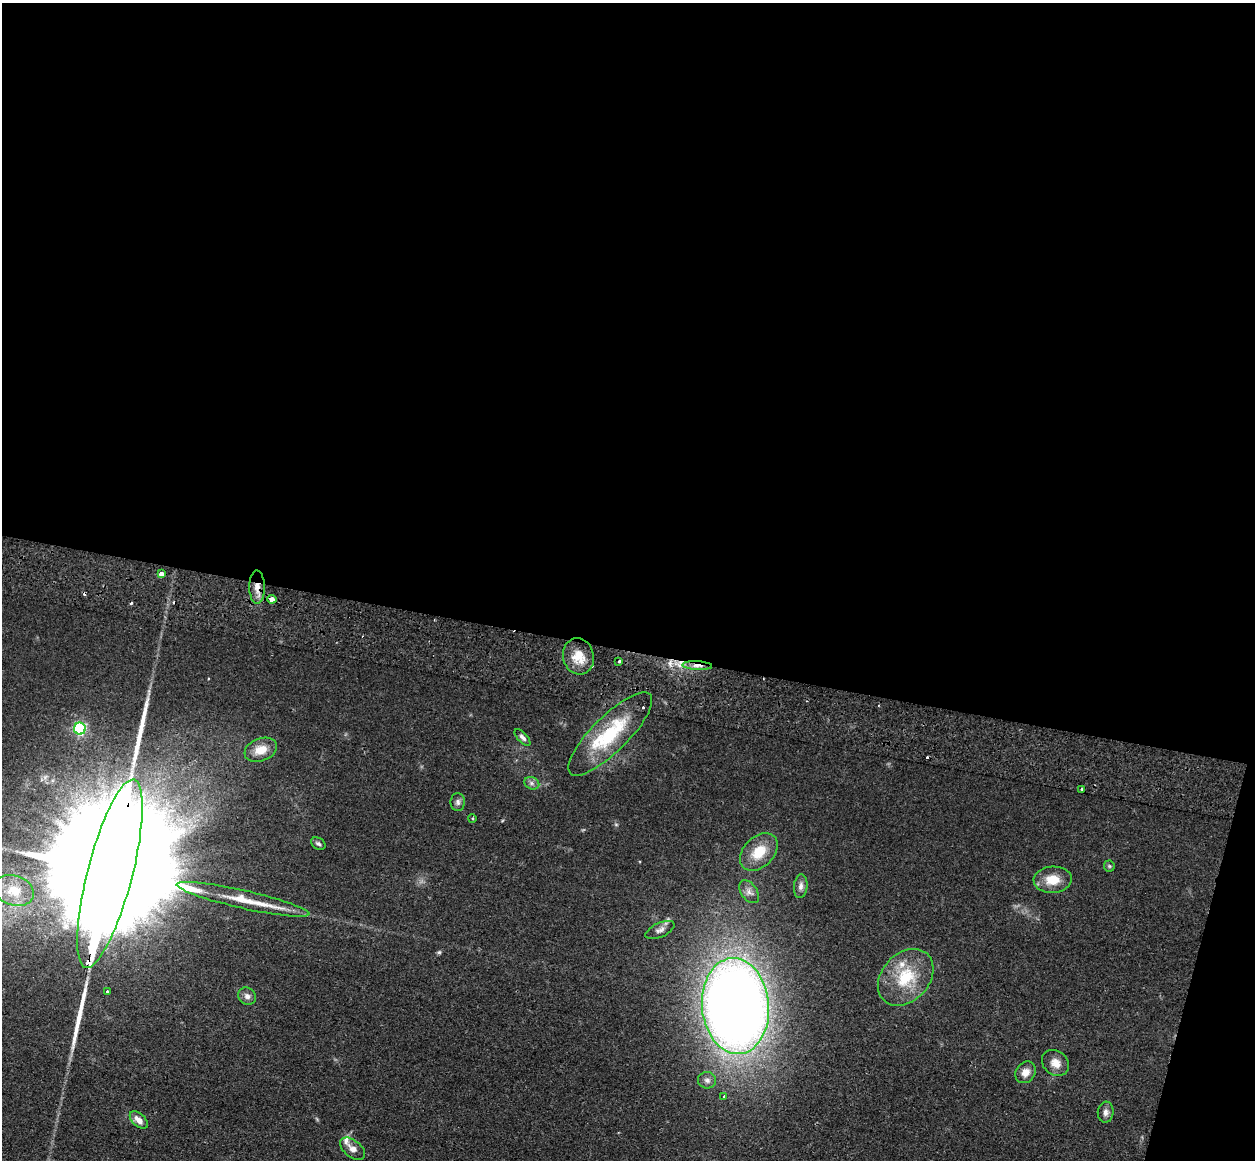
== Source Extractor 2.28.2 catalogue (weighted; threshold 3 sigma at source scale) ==
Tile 4 of 4 x 4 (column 4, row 1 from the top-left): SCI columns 3775-5027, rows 3808-4965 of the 5043 x 5143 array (HDU 1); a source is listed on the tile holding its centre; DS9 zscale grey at full resolution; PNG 1257 x 1162 px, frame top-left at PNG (2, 3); each listed source drawn as its Kron ellipse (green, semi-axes under 4 px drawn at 4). Shown black and unused: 58% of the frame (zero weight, under 2 of 3 exposures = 3% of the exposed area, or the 3 px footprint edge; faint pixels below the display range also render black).
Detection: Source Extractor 2.28.2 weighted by HDU 2 'WHT'; one run over the whole footprint, this tile lists its part. Background 0.0726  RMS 0.0098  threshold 0.044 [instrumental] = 3 sigma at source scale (4.5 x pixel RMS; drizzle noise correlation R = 1.50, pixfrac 1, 0.05/0.05 arcsec/px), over >= 5 px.
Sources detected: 47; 1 too faint to see at this stretch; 1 inside a brighter object's white glare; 5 cosmic-ray / hot-pixel residue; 2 long thin detections or spike segments (spike, bleed or trail) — neither listed nor drawn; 3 inside a brighter listed object's ellipse — not listed separately; the other 35 listed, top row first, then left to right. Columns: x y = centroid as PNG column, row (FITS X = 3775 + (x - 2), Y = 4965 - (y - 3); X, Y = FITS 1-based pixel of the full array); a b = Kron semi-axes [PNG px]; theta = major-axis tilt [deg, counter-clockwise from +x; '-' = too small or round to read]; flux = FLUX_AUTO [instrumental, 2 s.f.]
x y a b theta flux
161 573 3 3 - 63
257 587 16 8 -89 9.9
272 599 4 4 - 11
578 656 18 15 -74 18
619 661 3 3 - 3
697 665 15 4 -3 6.3
80 729 6 6 - 130
610 734 56 18 45 69
522 737 10 5 -47 3.2
261 750 17 11 21 14
532 783 8 6 -22 3
1082 789 3 2 - 0.83
458 802 9 7 -89 3.3
472 818 4 3 - 1.1
318 844 8 5 -31 2.2
759 852 22 15 45 24
1109 866 5 5 - 1.4
110 874 97 22 75 110000
1053 880 19 13 4 19
801 886 12 6 84 4.1
14 891 20 14 -19 25
749 892 13 8 -54 5.1
243 899 68 9 -13 32
660 930 15 7 24 4.9
906 977 32 23 47 44
107 991 3 3 - 1.7
247 996 9 8 - 4.3
735 1006 48 33 -85 1300
1055 1063 14 12 -37 9.2
1026 1072 11 9 53 7.5
707 1080 9 8 - 4
724 1096 3 3 - 1.1
1106 1112 10 8 83 4.5
139 1120 11 6 -42 7.7
353 1149 14 8 -39 7
Overlapping masked pixels (flux is a lower limit): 5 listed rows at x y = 257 587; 272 599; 697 665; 610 734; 110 874